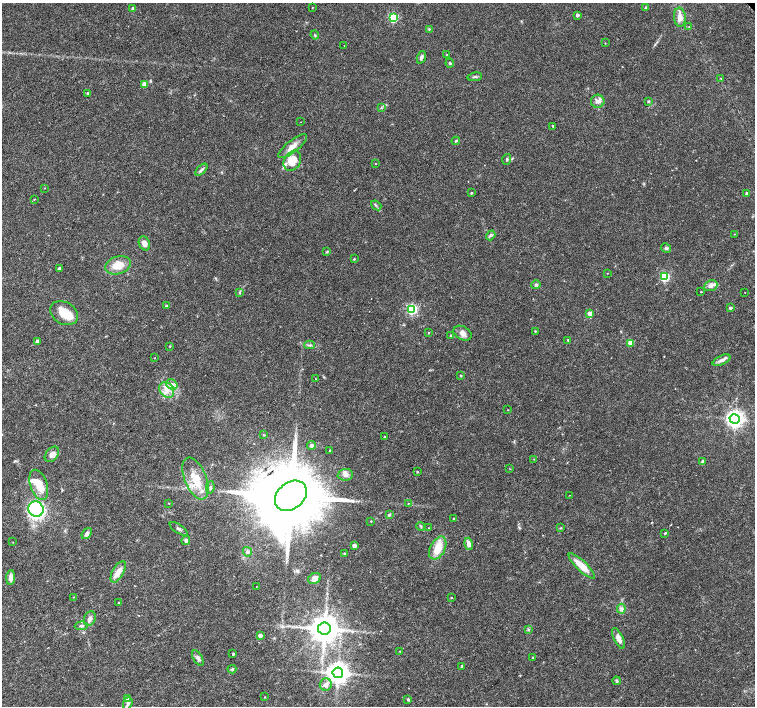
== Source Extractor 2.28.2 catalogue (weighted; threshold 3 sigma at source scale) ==
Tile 7 of 4 x 4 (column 3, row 2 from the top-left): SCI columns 3019-4523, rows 3033-4440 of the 6027 x 6001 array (HDU 1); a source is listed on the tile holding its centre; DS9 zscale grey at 2 x 2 block average (1 PNG px = mean of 2 x 2 image px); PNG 757 x 708 px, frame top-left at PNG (2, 3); each listed source drawn as its Kron ellipse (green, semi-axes under 4 px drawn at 4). Shown black and unused: <1% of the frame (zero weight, under 3 of 6 exposures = <1% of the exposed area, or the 3 px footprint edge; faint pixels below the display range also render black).
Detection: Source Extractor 2.28.2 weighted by HDU 2 'WHT'; one run over the whole footprint, this tile lists its part. Background 0.0188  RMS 0.0016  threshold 0.00671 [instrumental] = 3 sigma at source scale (4.09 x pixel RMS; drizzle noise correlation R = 1.36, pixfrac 0.8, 0.0396/0.0396 arcsec/px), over >= 5 px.
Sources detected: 141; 8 inside a brighter listed object's ellipse — not listed separately; the other 133 listed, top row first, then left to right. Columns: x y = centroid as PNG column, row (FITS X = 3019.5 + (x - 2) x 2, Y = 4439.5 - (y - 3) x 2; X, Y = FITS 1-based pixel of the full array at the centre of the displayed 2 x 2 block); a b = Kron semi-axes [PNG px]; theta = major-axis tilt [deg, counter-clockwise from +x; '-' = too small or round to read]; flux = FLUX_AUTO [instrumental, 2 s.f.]
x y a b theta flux
312 7 2 2 - 0.17
646 8 2 2 - 1.1
133 9 3 2 - 1.4
577 15 3 3 - 1.1
680 17 9 5 -85 3
393 18 4 3 - 29
689 27 3 2 - 0.23
429 29 4 3 - 0.33
315 35 4 3 - 0.46
605 43 2 2 - 0.18
344 46 2 2 - 0.16
447 54 3 2 - 0.15
421 57 6 4 70 0.96
450 63 4 3 - 0.42
475 77 7 3 8 0.58
721 78 3 2 - 0.25
144 84 3 3 - 4
87 93 3 3 - 0.42
598 101 6 6 - 1.6
649 101 2 2 - 0.52
381 107 3 2 - 0.29
300 122 2 2 - 0.13
553 126 2 2 - 0.39
456 141 4 3 - 0.46
293 146 17 6 38 3
507 159 5 3 - 0.58
292 161 10 8 59 7.2
376 163 2 2 - 0.18
201 170 7 3 45 0.98
45 188 2 2 - 0.15
471 193 2 2 - 0.36
747 194 3 3 - 0.89
34 199 3 2 - 0.23
376 205 6 2 -40 0.37
734 234 2 2 - 0.16
491 235 5 3 - 0.61
144 243 7 5 -66 2
666 248 5 4 - 0.75
327 252 4 3 - 0.31
354 259 3 2 - 0.3
118 265 13 8 19 5.4
59 268 3 2 - 1.1
607 273 2 2 - 0.14
665 277 3 3 - 25
536 285 5 4 - 0.69
711 286 7 5 25 1.6
239 292 4 2 - 0.32
701 292 2 2 - 0.41
745 292 2 2 - 0.11
166 306 3 2 - 0.46
730 308 2 2 - 0.79
412 309 4 3 - 44
64 313 15 11 -31 7
590 313 3 3 - 3.5
535 331 3 2 - 0.26
428 333 2 2 - 0.23
463 333 10 6 -28 2.2
451 336 3 3 - 0.72
568 340 2 2 - 0.42
37 341 3 2 - 1.5
630 343 3 3 - 6.4
310 345 5 2 - 0.51
170 346 2 2 - 0.23
155 358 2 2 - 0.28
721 360 9 4 26 1.3
461 375 2 2 - 0.4
316 379 2 2 - 0.25
172 384 6 4 -33 1.3
167 390 8 6 -51 2.8
508 410 2 2 - 0.18
735 419 5 4 - 180
264 435 4 2 - 0.28
384 436 2 2 - 0.29
311 445 4 4 - 0.66
330 450 2 2 - 0.27
52 454 9 6 51 1.8
534 459 2 2 - 0.21
703 461 3 2 - 1.3
510 469 3 2 - 0.2
417 472 3 2 - 0.26
345 475 8 6 4 1.5
196 479 22 11 -68 8.3
39 485 16 8 -71 6
210 487 6 3 82 0.6
570 495 2 2 - 0.11
291 496 18 13 40 6200
169 503 2 2 - 0.16
408 503 3 2 - 0.21
36 509 8 7 - 67
389 515 3 3 - 0.41
454 519 2 2 - 0.91
371 521 3 2 - 0.17
421 526 4 2 - 0.35
429 528 3 2 - 0.19
561 528 4 2 - 0.29
179 529 10 3 -33 0.82
665 533 2 2 - 0.42
87 534 6 4 52 1.2
186 540 5 4 - 0.99
13 542 2 2 - 0.13
469 544 6 4 -75 2.1
354 546 3 2 - 1.9
438 548 12 7 63 7.3
247 552 5 4 - 0.73
344 553 3 2 - 0.21
582 566 17 5 -43 5.6
118 572 12 5 60 3.2
11 578 7 4 86 2.2
314 579 7 5 31 2.1
256 586 3 2 - 0.14
73 597 2 2 - 0.16
451 597 2 2 - 0.38
118 603 2 2 - 0.18
621 609 5 3 - 0.79
90 618 8 5 69 1.3
81 626 6 3 4 0.7
324 629 6 6 - 730
529 630 4 3 - 0.46
260 635 3 3 - 2.1
619 638 11 4 -65 2.2
400 651 2 2 - 0.17
233 654 3 2 - 0.52
533 657 2 2 - 0.29
198 658 8 4 -60 1.2
462 666 3 2 - 0.46
232 669 4 3 - 0.45
338 673 5 5 - 340
617 681 4 3 - 0.48
326 685 6 6 - 1.8
264 697 2 2 - 0.17
127 698 3 3 - 1.1
408 699 4 3 - 0.4
128 703 6 4 70 0.86
Diffuse or blended objects may show on this block-average render without a row.